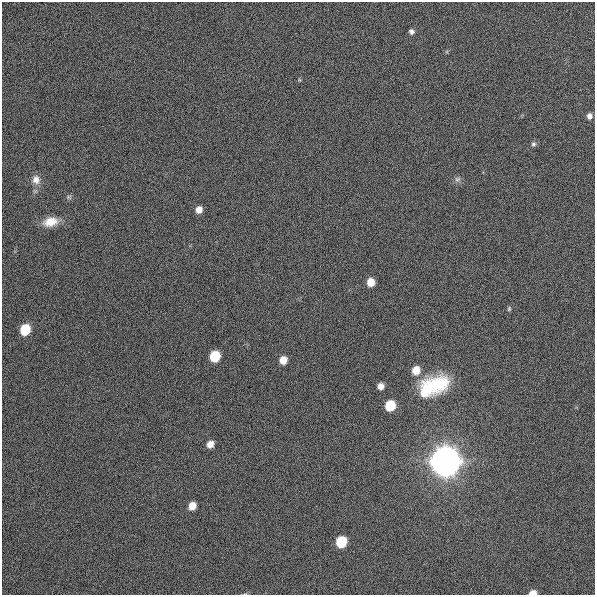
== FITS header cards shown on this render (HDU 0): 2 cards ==
NAXIS1  =                  593
NAXIS2  =                  593

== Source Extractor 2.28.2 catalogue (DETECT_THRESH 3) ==
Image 593 x 593 px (HDU 0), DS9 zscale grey, 1 PNG px = 1 image px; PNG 597 x 597 px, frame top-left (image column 1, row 593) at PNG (2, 2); no overlay
Background 329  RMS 8.2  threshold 24.6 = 3 sigma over >= 5 px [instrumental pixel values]
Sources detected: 23; all 23 listed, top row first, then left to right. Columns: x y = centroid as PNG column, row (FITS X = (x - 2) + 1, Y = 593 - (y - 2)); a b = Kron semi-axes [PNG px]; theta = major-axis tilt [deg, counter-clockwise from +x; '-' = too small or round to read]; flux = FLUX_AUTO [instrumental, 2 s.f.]
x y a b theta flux
411 31 6 5 - 1.6e+03
589 116 6 6 - 2.4e+03
534 144 7 6 - 1.2e+03
457 179 8 6 2 1.6e+03
36 180 11 10 - 4.2e+03
68 197 7 4 72 8.3e+02
199 210 7 6 - 4.3e+03
50 222 17 10 12 8.4e+03
371 282 6 6 - 8.6e+03
509 309 6 5 - 8.1e+02
25 330 8 6 68 2.4e+04
215 356 7 7 - 2.5e+04
283 360 7 6 - 6.6e+03
416 370 8 7 - 8.4e+03
435 385 33 19 10 3.2e+04
381 386 6 6 - 3.7e+03
424 392 16 12 -7 8.3e+03
390 406 7 7 - 2.4e+04
210 444 6 6 - 4.7e+03
445 461 12 9 86 4.1e+06
192 506 6 6 - 6.5e+03
341 542 7 7 - 3.0e+04
533 593 6 4 5 4.9e+03
At the frame edge (FLAGS 8, measured only in part): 1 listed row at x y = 533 593